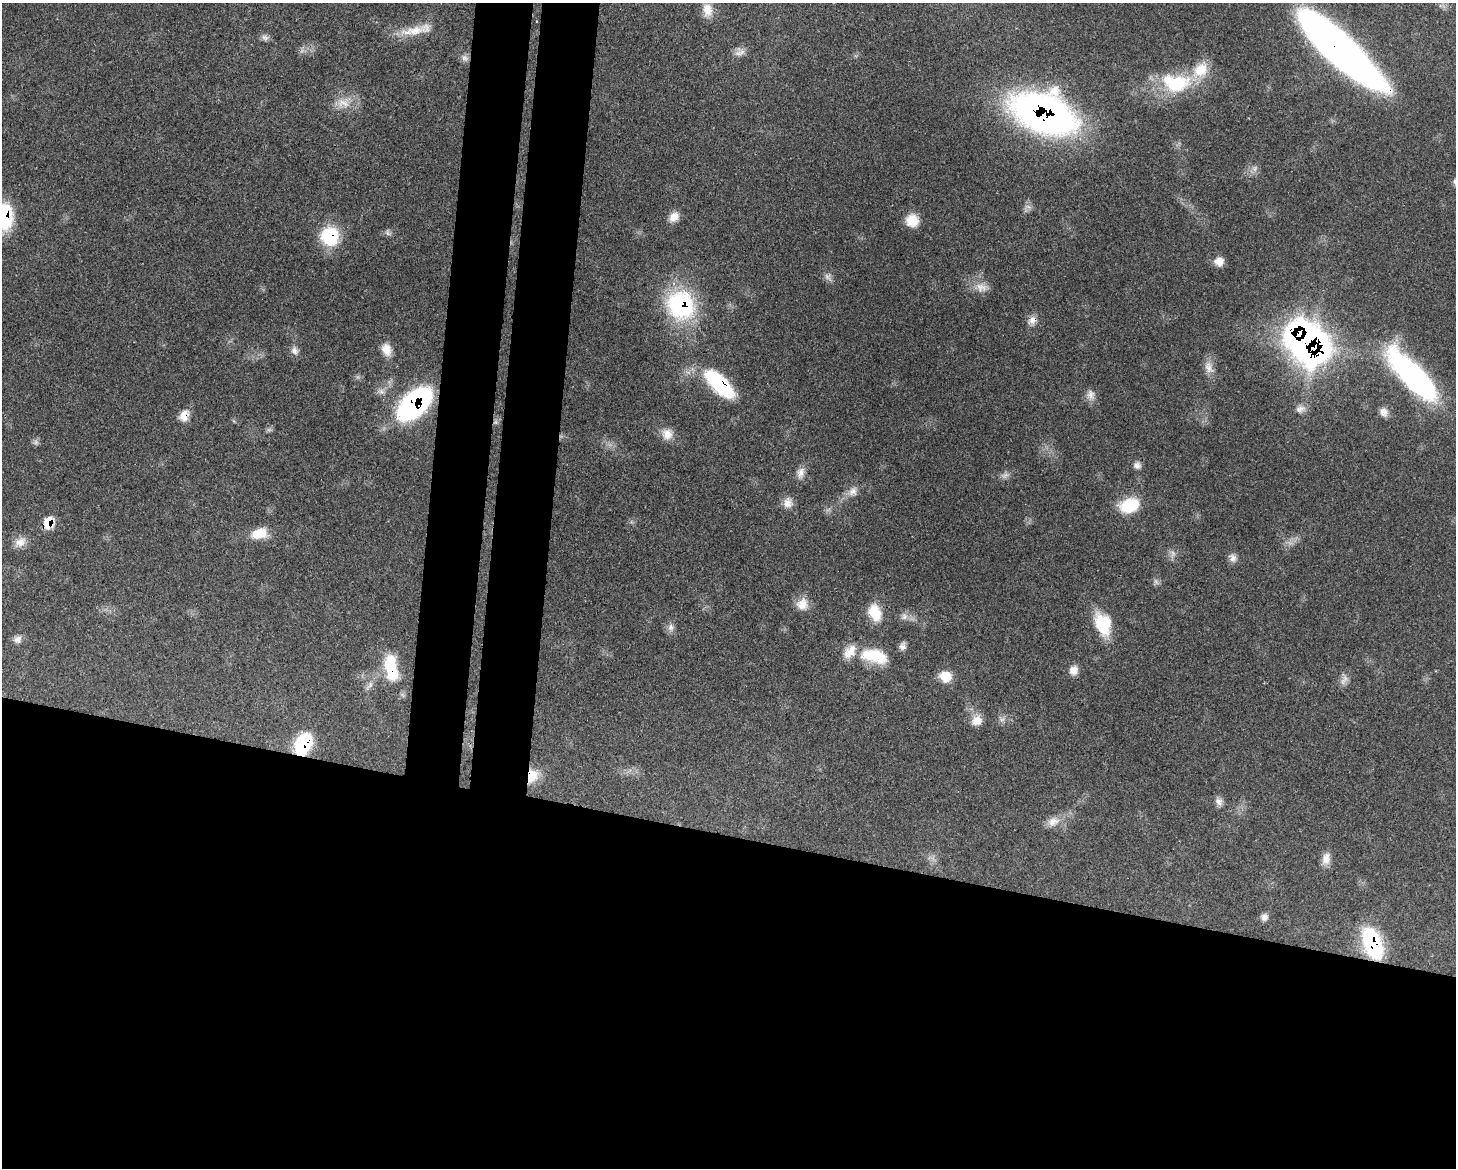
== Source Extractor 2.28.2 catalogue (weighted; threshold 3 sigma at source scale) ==
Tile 11 of 3 x 4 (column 2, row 4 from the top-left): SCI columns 1751-3204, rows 82-1247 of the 4841 x 4829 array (HDU 1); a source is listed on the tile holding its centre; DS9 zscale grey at full resolution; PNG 1458 x 1170 px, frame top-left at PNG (2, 3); no overlay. Shown black and unused: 34% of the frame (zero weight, under 3 of 4 exposures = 9% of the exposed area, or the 3 px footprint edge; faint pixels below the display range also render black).
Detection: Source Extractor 2.28.2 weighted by HDU 2 'WHT'; one run over the whole footprint, this tile lists its part. Background 0.44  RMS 0.0075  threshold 0.0338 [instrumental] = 3 sigma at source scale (4.5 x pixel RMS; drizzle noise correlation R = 1.50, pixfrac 1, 0.05/0.05 arcsec/px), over >= 5 px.
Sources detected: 69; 5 too faint to see at this stretch — not listed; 2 inside a brighter listed object's ellipse — not listed separately; the other 62 listed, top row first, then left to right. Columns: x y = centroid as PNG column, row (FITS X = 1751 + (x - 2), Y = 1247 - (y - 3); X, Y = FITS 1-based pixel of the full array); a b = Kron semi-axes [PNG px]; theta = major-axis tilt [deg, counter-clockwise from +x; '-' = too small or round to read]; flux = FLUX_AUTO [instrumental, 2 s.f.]
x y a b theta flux
707 10 18 12 -90 9.1
417 30 45 10 11 16
265 37 11 7 -22 2.8
1338 48 89 22 -43 550
740 52 16 8 18 4.7
465 58 10 8 -45 3.3
1176 83 42 25 -5 51
343 103 21 12 -9 12
1044 113 48 29 -22 420
4 216 31 20 -87 47
674 217 14 10 50 6.9
912 220 15 14 - 12
388 232 9 4 -81 1.6
330 236 22 21 - 35
1219 262 11 11 - 6.4
827 277 9 6 -37 2.9
981 287 17 13 -6 8.6
681 305 33 29 -55 90
1032 320 13 11 53 5.4
1299 334 15 12 63 500
1314 348 14 12 68 970
386 350 15 11 -73 8
294 351 11 9 -64 3.8
1209 367 19 11 -69 7.2
1412 375 71 22 -47 150
719 384 36 14 -45 71
1091 395 14 10 -75 5.2
414 404 29 16 45 180
1300 409 14 9 17 4.6
1384 412 11 10 - 4.7
184 415 15 10 71 7.8
667 434 14 14 - 8.3
36 442 7 6 - 2.1
1137 465 10 9 - 3.4
801 473 16 10 75 5.7
853 491 14 11 57 6.4
788 503 14 12 87 6.5
1129 505 24 16 17 26
48 522 13 10 67 14
259 533 20 13 13 14
20 542 16 12 28 7.1
1233 558 11 10 - 3.9
802 604 16 15 - 8.8
875 613 19 13 -70 19
905 616 9 6 84 2.9
1103 624 27 18 -69 28
671 627 11 8 -85 3.8
17 639 11 9 36 4.1
903 646 10 7 82 3.2
874 656 38 18 -13 29
391 668 34 15 -81 31
1074 670 12 11 - 5.7
945 676 14 12 -17 12
369 686 15 4 42 2.9
977 720 15 13 35 8
303 744 22 15 65 46
532 776 17 12 75 16
1219 802 10 9 - 3.8
1053 822 18 12 21 8.3
1326 859 16 10 81 6.6
1264 917 10 9 - 3.6
1372 943 32 16 -68 67
Overlapping masked pixels (flux is a lower limit): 16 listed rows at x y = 1338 48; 1044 113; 4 216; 330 236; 681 305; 1032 320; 1299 334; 1314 348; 719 384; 414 404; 184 415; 48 522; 391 668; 303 744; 532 776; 1372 943
Isophote crosses this tile's border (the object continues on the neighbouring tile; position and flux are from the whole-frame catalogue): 1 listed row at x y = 4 216